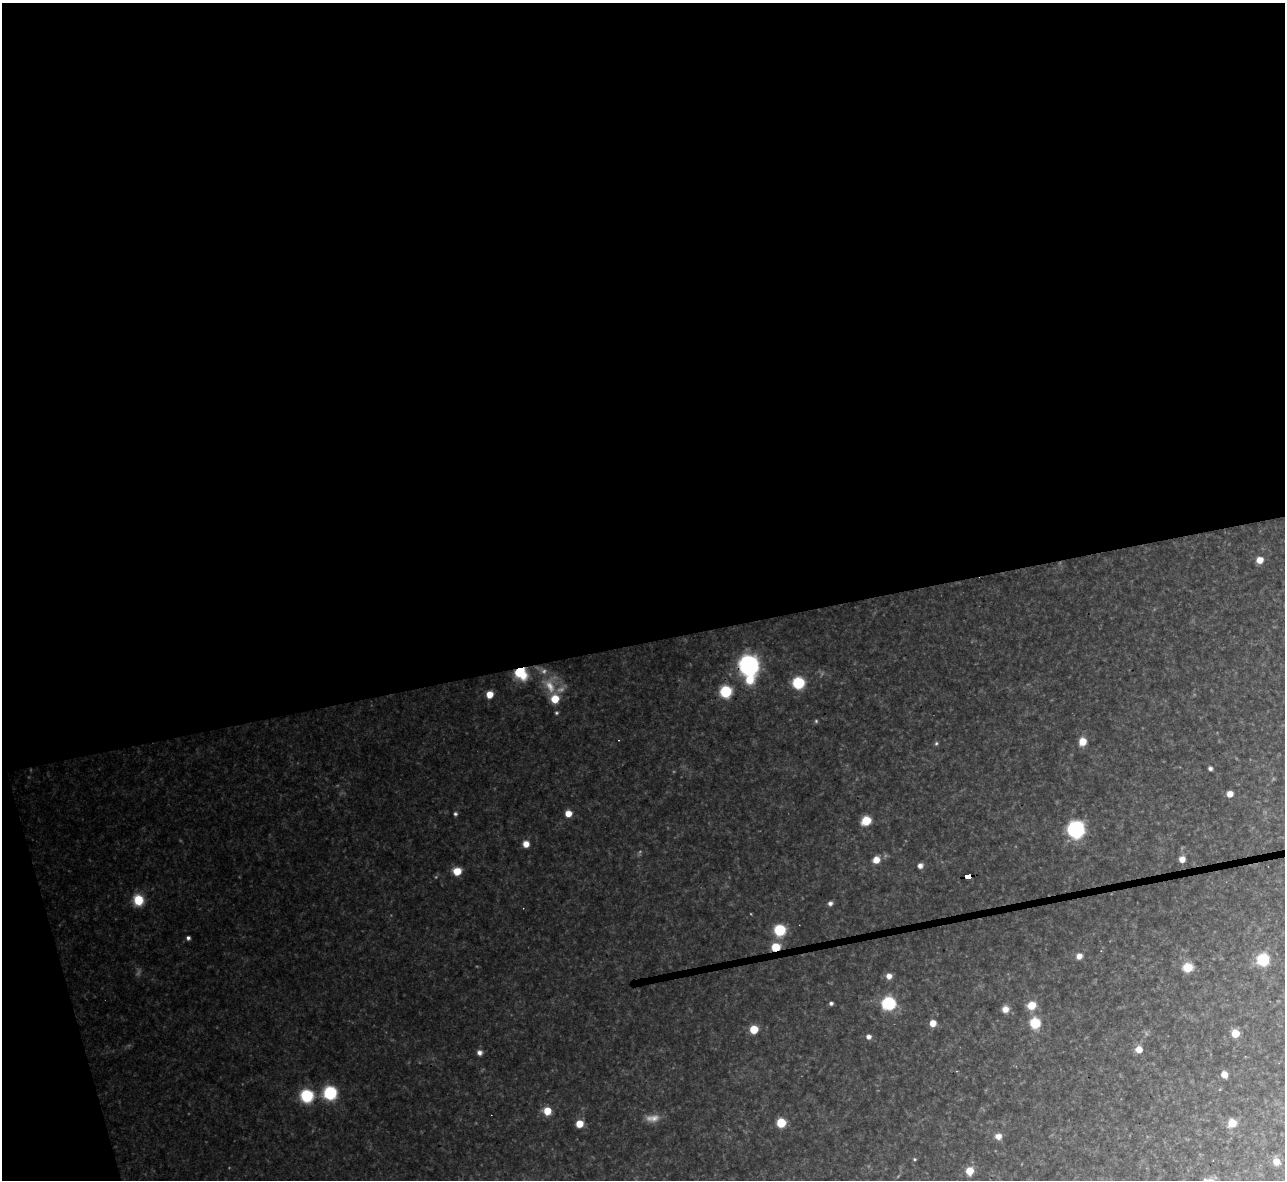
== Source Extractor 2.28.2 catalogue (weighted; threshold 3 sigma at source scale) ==
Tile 1 of 4 x 4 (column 1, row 1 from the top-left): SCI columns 1-1283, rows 3678-4855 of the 5133 x 5115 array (HDU 1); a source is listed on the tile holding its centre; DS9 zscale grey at full resolution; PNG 1287 x 1182 px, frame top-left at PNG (2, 3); no overlay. Shown black and unused: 56% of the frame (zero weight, under 3 of 4 exposures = <1% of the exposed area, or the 3 px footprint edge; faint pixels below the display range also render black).
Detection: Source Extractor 2.28.2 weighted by HDU 2 'WHT'; one run over the whole footprint, this tile lists its part. Background 0.334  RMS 0.02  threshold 0.0884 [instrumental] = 3 sigma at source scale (4.5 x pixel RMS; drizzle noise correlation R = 1.50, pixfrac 1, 0.05/0.05 arcsec/px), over >= 5 px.
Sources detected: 59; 4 too faint to see at this stretch — not listed; the other 55 listed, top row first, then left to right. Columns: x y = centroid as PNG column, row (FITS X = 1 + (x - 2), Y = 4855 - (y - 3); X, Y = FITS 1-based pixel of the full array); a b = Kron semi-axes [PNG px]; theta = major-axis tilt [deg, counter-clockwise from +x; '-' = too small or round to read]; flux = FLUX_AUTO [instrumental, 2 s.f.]
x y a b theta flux
1260 560 6 6 - 19
749 665 10 10 - 480
521 673 15 12 -44 56
750 679 10 9 - 34
798 683 7 7 - 120
726 691 7 7 - 110
490 694 6 6 - 20
555 699 8 7 - 35
556 713 5 4 - 2.4
816 721 5 5 - 2.4
1082 741 6 6 - 28
936 743 5 4 - 2.7
1210 768 4 4 - 4.7
1230 794 5 5 - 14
568 813 6 6 - 17
455 814 5 4 - 3.4
866 821 7 6 - 46
1076 829 11 11 - 200
526 844 6 5 - 17
1182 859 5 5 - 14
876 860 6 6 - 19
920 866 6 5 - 7.6
457 871 7 6 - 31
968 876 6 4 8 97
138 900 9 8 - 51
830 903 6 5 - 5.8
780 930 7 7 - 100
188 938 4 4 - 4.6
775 947 7 6 - 46
1079 956 6 6 - 12
1263 960 7 7 - 110
1188 967 6 6 - 56
889 976 6 6 - 12
831 1003 5 4 - 3.9
889 1003 7 7 - 200
1031 1005 8 7 - 28
1005 1009 8 8 - 11
933 1023 6 5 - 19
1035 1023 7 7 - 59
754 1029 6 5 - 44
1235 1033 5 5 - 58
868 1037 5 4 - 7.9
1139 1049 7 6 - 17
479 1052 6 6 - 7.4
1224 1074 6 5 - 15
330 1093 9 9 - 110
307 1096 7 7 - 150
547 1111 7 7 - 27
781 1123 6 6 - 61
1232 1123 7 7 - 27
579 1124 6 6 - 25
998 1136 8 7 - 11
914 1159 4 4 - 2.1
1276 1161 7 6 - 17
970 1171 7 6 - 29
Overlapping masked pixels (flux is a lower limit): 3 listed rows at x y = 521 673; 968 876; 775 947